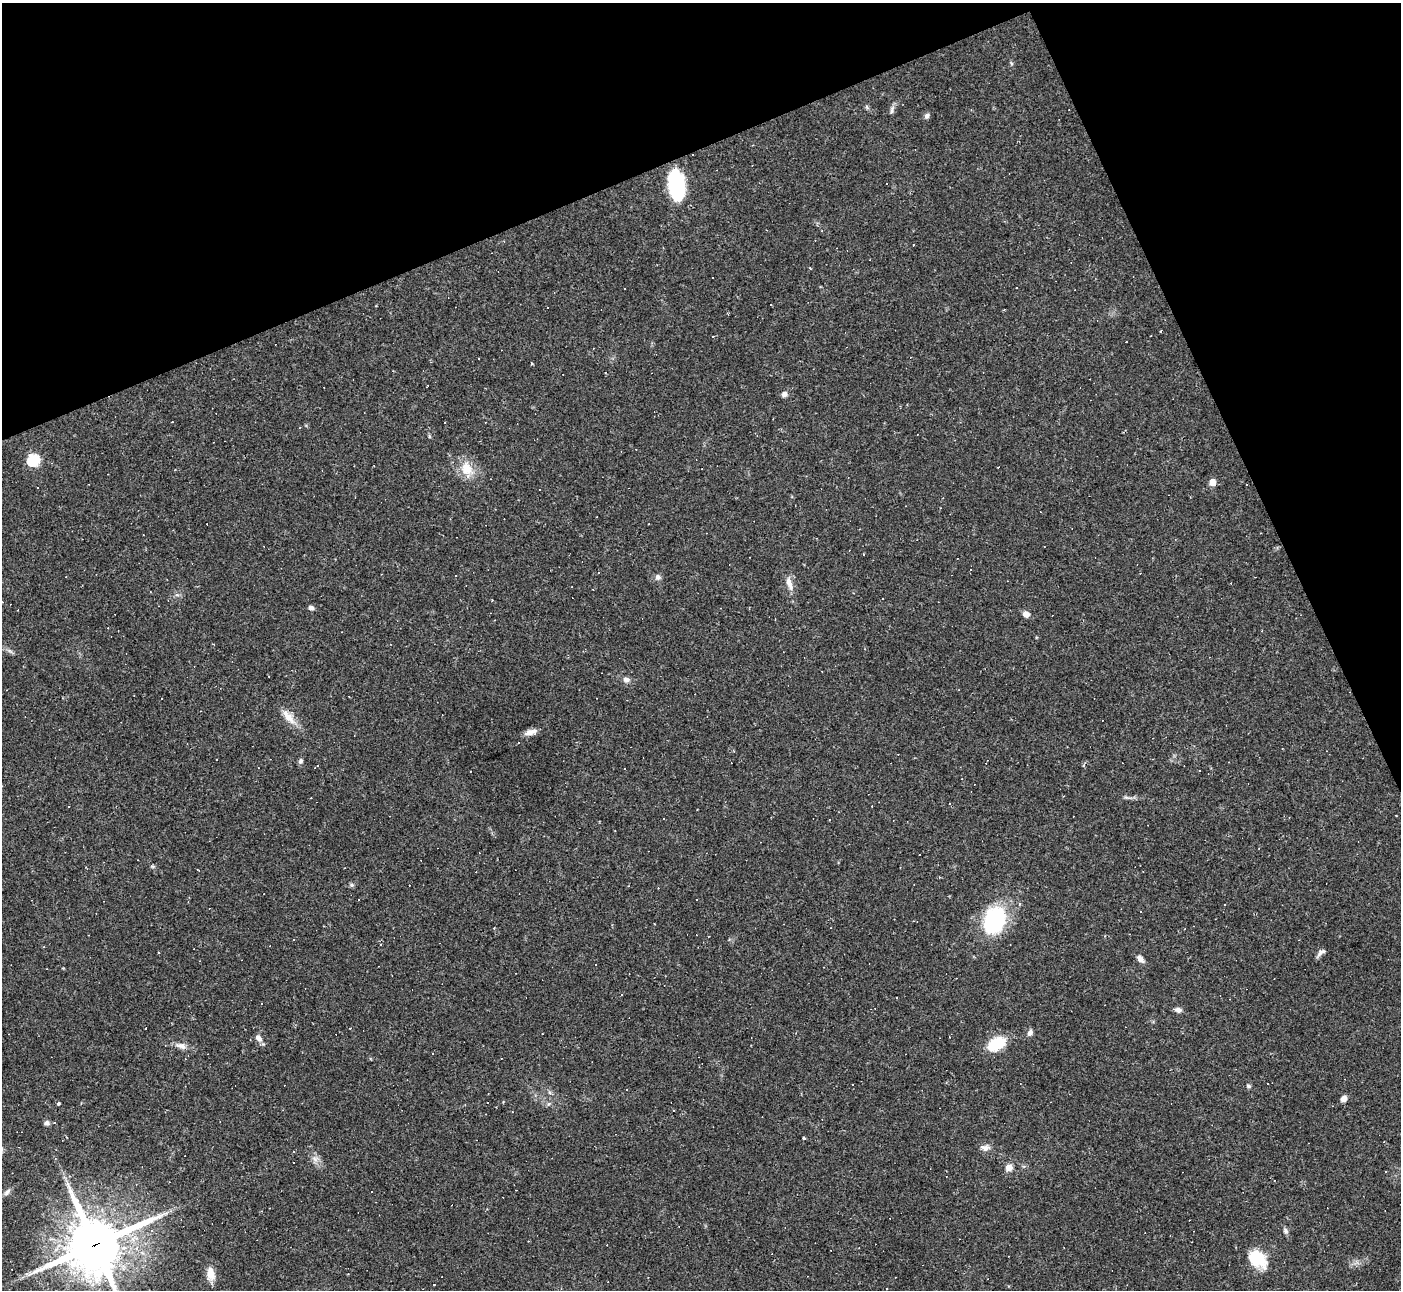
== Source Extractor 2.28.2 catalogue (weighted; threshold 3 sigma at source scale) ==
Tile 3 of 4 x 4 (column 3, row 1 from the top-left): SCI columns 2798-4196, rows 4147-5434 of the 5594 x 5585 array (HDU 1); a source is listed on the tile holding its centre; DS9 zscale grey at full resolution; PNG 1403 x 1292 px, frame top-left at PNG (2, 3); no overlay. Shown black and unused: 21% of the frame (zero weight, under 2 of 3 exposures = <1% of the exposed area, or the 3 px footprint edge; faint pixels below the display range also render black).
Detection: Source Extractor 2.28.2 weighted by HDU 2 'WHT'; one run over the whole footprint, this tile lists its part. Background 0.064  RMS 0.0055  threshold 0.0248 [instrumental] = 3 sigma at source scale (4.5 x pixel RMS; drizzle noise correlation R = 1.50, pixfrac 1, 0.05/0.05 arcsec/px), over >= 5 px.
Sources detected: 116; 54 cosmic-ray / hot-pixel residue — not listed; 1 inside a brighter listed object's ellipse — not listed separately; the other 61 listed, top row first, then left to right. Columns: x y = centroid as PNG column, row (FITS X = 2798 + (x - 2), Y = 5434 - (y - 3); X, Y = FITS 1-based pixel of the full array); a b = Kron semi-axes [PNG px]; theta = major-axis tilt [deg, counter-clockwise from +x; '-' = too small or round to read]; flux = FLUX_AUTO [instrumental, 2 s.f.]
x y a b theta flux
1011 63 6 3 -71 0.73
892 110 11 5 82 1.5
927 116 7 6 - 1.6
676 186 27 13 -82 53
913 245 3 3 - 3.2
1016 287 3 2 - 0.56
625 289 3 2 - 0.6
1160 331 3 3 - 0.45
713 336 3 2 - 0.41
532 364 3 3 - 0.83
784 394 6 6 - 2.1
33 460 6 6 - 61
998 467 3 2 - 0.42
466 470 20 14 -24 10
1212 482 5 5 - 8.4
38 488 3 2 - 0.7
540 489 2 2 - 0.37
863 554 3 2 - 0.41
658 577 8 7 - 1.9
789 583 17 7 -71 4.3
311 608 6 5 - 1.6
1026 614 7 6 - 3.2
1262 631 3 3 - 0.45
626 679 8 6 -25 2
288 717 25 9 -49 6.7
531 732 16 7 10 3.4
519 743 3 3 - 0.99
301 761 7 6 - 1.4
624 768 3 2 - 0.43
1126 797 7 4 -18 0.98
950 804 3 2 - 0.64
1396 816 3 2 - 0.74
352 885 6 5 - 1
1020 903 4 3 - 1.1
994 920 30 22 69 46
1321 952 12 5 39 2.1
1140 959 10 6 -48 2.6
1178 1010 8 6 -16 2
1030 1033 8 6 59 2
258 1038 9 6 -47 2.7
996 1044 21 13 30 16
181 1046 15 8 -19 3.5
853 1085 3 3 - 1.9
1248 1086 7 4 -27 0.93
1344 1099 8 7 - 2.6
58 1103 4 3 - 0.7
47 1123 6 6 - 1.7
804 1138 3 3 - 1
1384 1142 3 2 - 0.34
984 1147 12 7 -14 3.2
315 1159 8 6 -45 2.4
293 1162 2 2 - 0.44
1009 1167 9 8 - 3.1
7 1192 11 6 42 1.9
152 1231 5 3 - 0.51
1285 1231 8 6 -53 1.4
95 1245 20 18 31 2900
1257 1258 22 15 -40 19
211 1273 17 9 -84 6.4
26 1274 6 5 - 1.4
348 1274 2 2 - 0.39
Overlapping masked pixels (flux is a lower limit): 1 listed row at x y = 95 1245
Isophote crosses this tile's border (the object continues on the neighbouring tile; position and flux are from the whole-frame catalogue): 1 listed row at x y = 95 1245